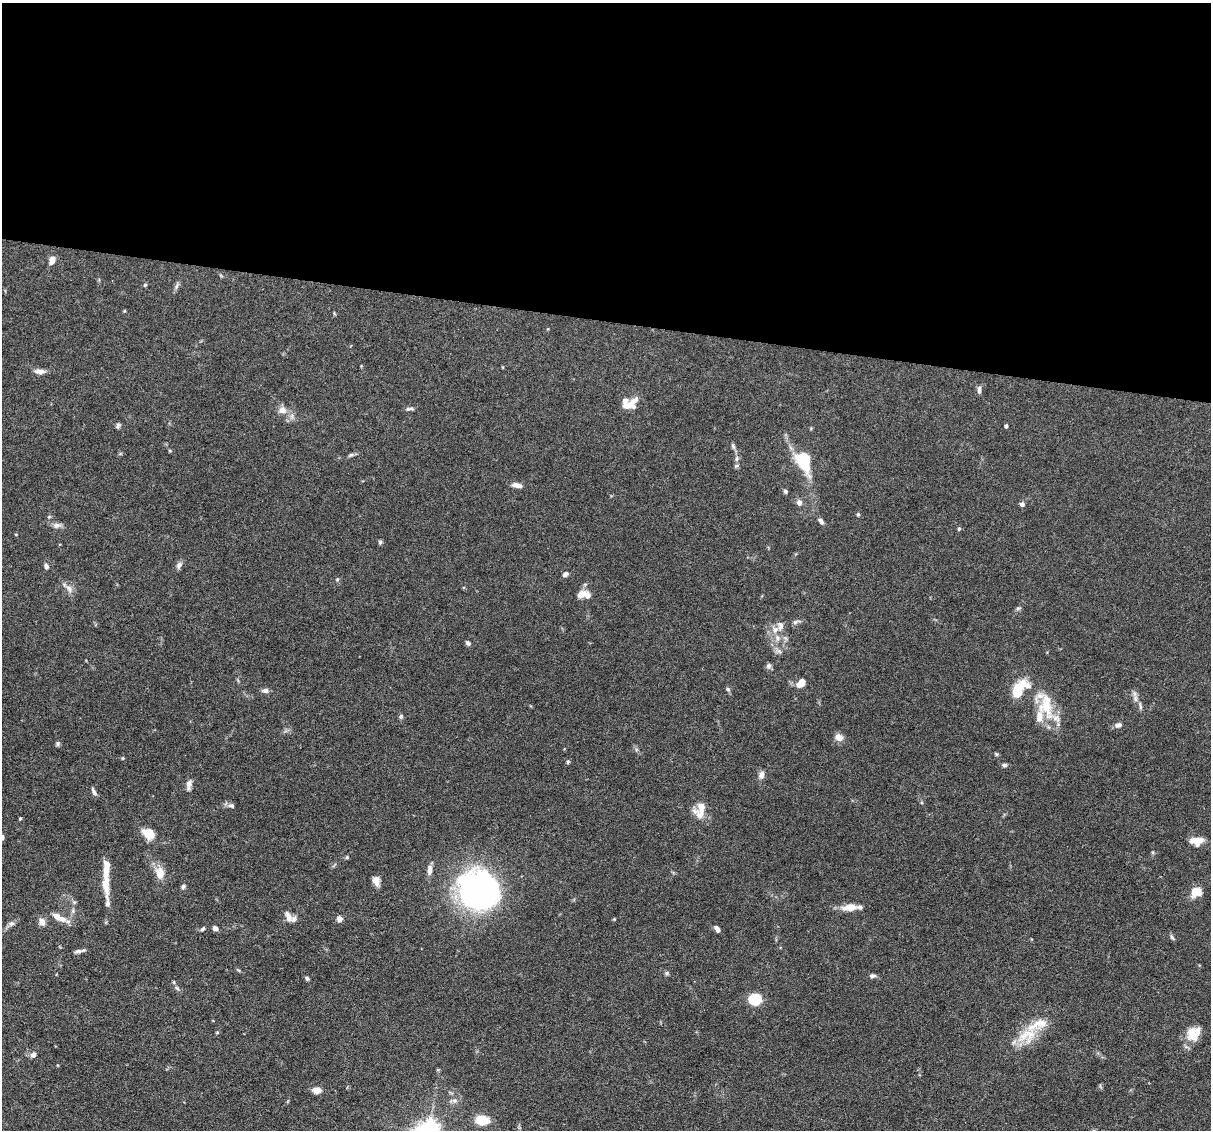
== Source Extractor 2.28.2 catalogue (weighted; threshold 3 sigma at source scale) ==
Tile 3 of 4 x 4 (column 3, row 1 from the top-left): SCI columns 2421-3629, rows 3617-4744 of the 4839 x 4859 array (HDU 1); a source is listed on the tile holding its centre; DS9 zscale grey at full resolution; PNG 1213 x 1132 px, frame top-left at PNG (2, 3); no overlay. Shown black and unused: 28% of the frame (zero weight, under 3 of 6 exposures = <1% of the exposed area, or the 3 px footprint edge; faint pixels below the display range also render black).
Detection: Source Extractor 2.28.2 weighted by HDU 2 'WHT'; one run over the whole footprint, this tile lists its part. Background 0.0627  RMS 0.003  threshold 0.0122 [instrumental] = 3 sigma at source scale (4.09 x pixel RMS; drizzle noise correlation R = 1.36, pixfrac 0.8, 0.05/0.05 arcsec/px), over >= 5 px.
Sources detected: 114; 3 inside a brighter object's white glare — not listed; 15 inside a brighter listed object's ellipse — not listed separately; the other 96 listed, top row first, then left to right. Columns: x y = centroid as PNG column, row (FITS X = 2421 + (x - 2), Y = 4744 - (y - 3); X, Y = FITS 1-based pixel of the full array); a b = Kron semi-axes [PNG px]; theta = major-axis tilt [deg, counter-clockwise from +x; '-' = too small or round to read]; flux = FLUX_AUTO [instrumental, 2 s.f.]
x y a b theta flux
52 260 10 7 72 1.8
145 285 5 4 - 0.43
176 286 12 5 65 0.78
334 313 6 3 -72 0.27
40 371 13 6 -3 1.5
979 390 11 5 90 0.8
628 405 22 10 29 3.8
408 409 9 6 4 0.66
282 410 11 10 - 1.8
118 425 7 5 62 0.57
1006 426 4 3 - 0.69
733 446 8 5 -78 0.64
170 451 5 3 - 0.27
351 455 8 5 26 0.55
737 459 8 5 82 0.81
804 462 27 16 -69 11
517 485 12 5 -9 1.6
785 491 6 5 - 0.49
799 503 7 6 - 1.1
1022 504 5 5 - 0.82
858 514 5 4 - 0.38
821 521 8 5 -50 0.94
57 525 12 6 9 1.1
959 529 5 4 - 0.4
380 542 6 4 89 0.48
179 565 10 6 60 1
46 566 7 5 -60 0.73
565 574 8 6 34 0.75
337 579 5 4 - 0.34
69 589 12 8 -56 1.5
581 594 12 8 43 1.9
1018 608 7 4 1 0.43
795 622 8 5 36 0.66
780 626 13 8 -86 1.7
777 638 8 7 - 1.2
468 643 7 5 -42 0.65
779 651 9 5 -25 0.81
768 666 8 7 - 0.74
801 683 9 6 47 3.8
728 689 6 5 - 0.48
265 690 9 6 1 0.94
1017 693 18 12 -84 4.3
1135 699 8 6 -88 1
1046 706 38 20 -76 9.9
1140 706 13 4 -78 0.8
401 716 6 5 - 0.54
1118 725 8 6 13 1.1
839 737 8 7 - 2.4
58 743 6 6 - 0.52
996 754 6 4 -45 0.36
122 758 5 3 - 0.26
568 762 5 4 - 0.43
1005 765 7 4 0 0.67
762 775 10 7 70 1.3
189 785 13 7 79 1.4
94 792 10 4 -63 0.85
231 806 9 6 -17 0.8
701 810 25 11 81 3.9
20 819 4 4 - 0.29
149 834 11 8 -35 5.6
2 837 4 4 - 1.4
1196 840 18 7 4 2.8
347 857 5 4 - 0.33
430 870 13 6 86 1.6
160 873 11 8 -74 3.9
376 881 11 7 -81 1.9
106 884 34 7 -87 5.6
183 887 7 5 72 0.56
478 891 36 24 31 59
1196 892 12 10 8 3.9
74 902 6 4 -42 0.43
849 907 18 8 8 3.2
289 917 16 8 -64 2.1
59 918 23 7 -25 3.1
340 919 6 6 - 1.4
614 919 4 4 - 0.22
42 922 10 8 -64 1.4
11 924 8 7 - 0.88
215 928 6 5 - 1
203 929 6 4 44 0.47
717 929 7 4 -50 1.3
1172 937 8 4 -53 0.54
80 951 15 4 10 0.87
238 970 6 4 -43 0.35
667 973 6 5 - 0.47
872 976 8 5 6 0.73
307 978 6 4 -38 0.49
177 988 7 4 -45 0.53
755 999 9 7 -3 12
217 1032 5 3 - 0.25
1030 1034 30 15 84 6.8
1193 1034 16 14 58 5.3
33 1055 8 6 32 0.91
317 1090 9 6 -4 2.3
454 1100 7 7 - 0.9
482 1120 12 9 -6 6.2
Isophote crosses this tile's border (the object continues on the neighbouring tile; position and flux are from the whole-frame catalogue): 1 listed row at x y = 2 837